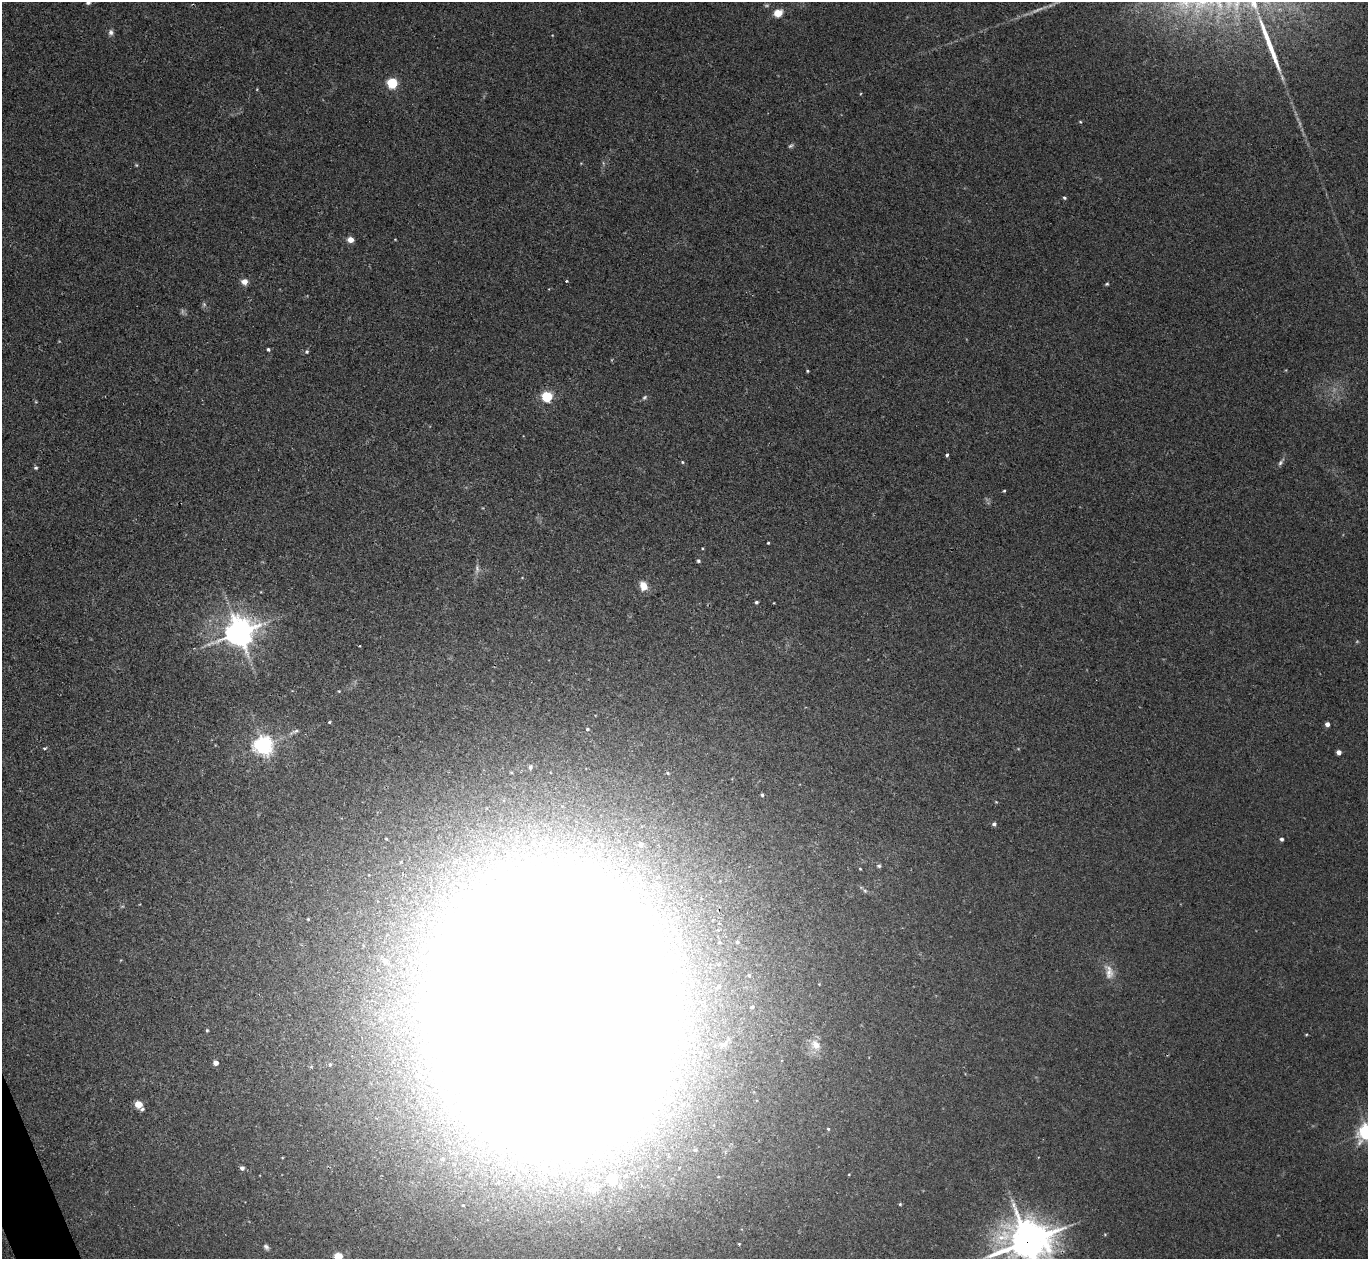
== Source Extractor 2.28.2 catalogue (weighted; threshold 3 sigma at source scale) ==
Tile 7 of 4 x 4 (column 3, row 2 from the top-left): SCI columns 2776-4141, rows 2696-3952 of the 5537 x 5514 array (HDU 1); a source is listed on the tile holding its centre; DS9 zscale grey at full resolution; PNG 1370 x 1261 px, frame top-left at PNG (2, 2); no overlay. Shown black and unused: <1% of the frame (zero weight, under 2 of 3 exposures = <1% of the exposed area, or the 3 px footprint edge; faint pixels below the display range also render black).
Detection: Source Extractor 2.28.2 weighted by HDU 2 'WHT'; one run over the whole footprint, this tile lists its part. Background 0.0467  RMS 0.0074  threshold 0.0332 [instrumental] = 3 sigma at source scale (4.5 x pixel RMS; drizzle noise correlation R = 1.50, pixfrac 1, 0.05/0.05 arcsec/px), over >= 5 px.
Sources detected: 89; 5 too faint to see at this stretch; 4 inside a brighter object's white glare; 2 long thin detections or spike segments (spike, bleed or trail) — not listed; the other 78 listed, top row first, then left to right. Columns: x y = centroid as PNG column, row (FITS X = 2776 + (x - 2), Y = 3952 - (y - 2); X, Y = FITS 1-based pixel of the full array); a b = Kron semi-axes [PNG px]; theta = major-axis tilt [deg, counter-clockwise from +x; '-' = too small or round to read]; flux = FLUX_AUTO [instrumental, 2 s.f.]
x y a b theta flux
88 3 6 5 - 1.7
778 13 9 7 23 10
111 32 8 7 - 2.5
392 83 5 5 - 75
257 89 5 3 - 0.62
1080 122 4 4 - 0.73
791 146 8 5 31 1.4
136 165 4 4 - 0.76
1064 198 5 4 - 1.3
350 239 5 4 - 10
395 239 3 3 - 0.55
566 281 3 3 - 2
244 282 8 7 - 5
1107 284 5 4 - 0.95
268 349 4 4 - 1.2
307 351 5 5 - 1.3
807 371 4 3 - 0.78
547 397 5 5 - 81
644 397 7 5 44 1.6
947 455 4 3 - 1.3
682 462 4 4 - 0.94
1281 462 12 5 51 2.2
36 468 5 4 - 1.2
1004 490 3 3 - 1.3
768 543 3 3 - 0.83
702 548 4 2 - 0.56
698 561 4 4 - 1.1
477 569 14 6 -90 3.3
643 586 11 8 -70 8
756 602 4 4 - 1.4
239 632 9 9 - 1100
360 646 3 3 - 1.5
339 691 4 4 - 0.59
329 722 4 3 - 0.81
1327 724 4 4 - 4.4
587 729 5 4 - 1.1
263 745 7 6 - 420
45 748 5 4 - 0.96
1339 752 4 4 - 6.3
530 767 6 5 - 1.7
668 773 5 4 - 0.85
762 795 3 3 - 1.4
996 802 5 4 - 0.63
994 824 5 5 - 1.8
386 839 4 4 - 0.7
1282 839 4 3 - 2.2
641 844 5 5 - 3.8
879 866 5 4 - 1.2
860 869 3 2 - 0.59
308 919 3 3 - 0.63
737 942 4 4 - 1.2
385 961 9 7 -38 3.4
1109 972 23 11 -77 8.6
749 975 5 4 - 0.9
719 986 8 6 55 2
752 1007 4 4 - 1
552 1011 140 96 -87 11000
207 1030 4 4 - 0.94
1306 1034 5 3 - 0.67
724 1044 11 7 31 4.1
816 1045 14 11 -46 8.4
216 1063 4 4 - 5.6
138 1104 5 5 - 19
142 1109 5 4 - 1.4
828 1129 4 4 - 0.82
1367 1132 7 6 - 360
695 1150 5 5 - 1.4
443 1159 6 5 - 1.5
242 1168 4 4 - 2.9
849 1174 4 3 - 0.5
613 1180 5 5 - 34
620 1186 5 4 - 1.4
900 1204 4 4 - 0.86
1105 1234 5 3 - 0.68
1027 1241 17 15 -2 1600
739 1244 4 3 - 0.68
266 1247 8 6 -52 2.2
338 1256 5 5 - 29
Overlapping masked pixels (flux is a lower limit): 2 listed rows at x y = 552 1011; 1027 1241
Isophote crosses this tile's border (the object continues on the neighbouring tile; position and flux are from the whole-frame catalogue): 4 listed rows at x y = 88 3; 1367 1132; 1027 1241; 338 1256